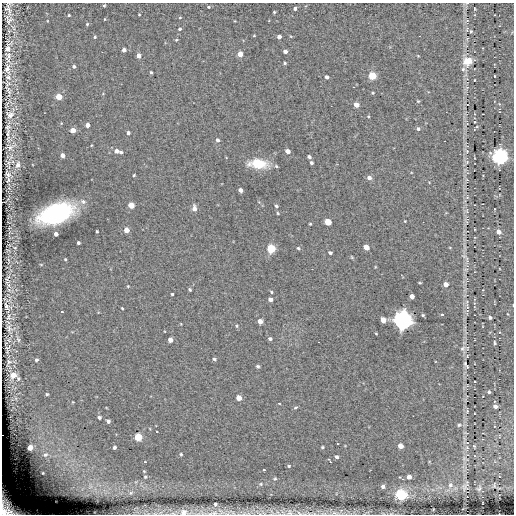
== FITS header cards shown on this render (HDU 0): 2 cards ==
NAXIS1  =                  512
NAXIS2  =                  512

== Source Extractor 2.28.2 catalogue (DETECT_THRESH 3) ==
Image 512 x 512 px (HDU 0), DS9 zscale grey, 1 PNG px = 1 image px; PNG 516 x 516 px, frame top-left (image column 1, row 512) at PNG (2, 3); no overlay
Background 0.0443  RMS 5.1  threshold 15.3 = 3 sigma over >= 5 px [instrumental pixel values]
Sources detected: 187; all 187 listed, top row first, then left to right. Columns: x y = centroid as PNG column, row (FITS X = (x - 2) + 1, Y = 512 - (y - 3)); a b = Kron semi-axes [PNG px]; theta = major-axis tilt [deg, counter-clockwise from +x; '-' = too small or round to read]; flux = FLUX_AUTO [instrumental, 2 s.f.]
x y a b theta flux
467 3 5 3 - 450
104 5 3 2 - 350
208 7 3 2 - 330
295 8 3 3 - 910
8 9 23 7 -85 2300
475 9 3 2 - 260
274 12 3 3 - 330
139 14 3 2 - 230
69 15 3 3 - 390
180 17 4 3 - 240
9 21 11 7 45 1400
87 24 4 3 - 340
180 29 3 3 - 580
9 31 5 5 - 400
471 31 5 4 - 410
254 36 3 2 - 250
279 36 4 4 - 1500
95 37 3 3 - 380
176 40 3 3 - 300
8 48 11 6 64 2500
124 50 4 4 - 1600
285 51 4 3 - 1400
240 54 4 4 - 4300
138 56 4 4 - 2700
418 56 4 2 - 230
8 57 16 8 -82 1900
468 61 5 5 - 14000
285 63 3 3 - 420
74 66 4 4 - 700
7 69 13 7 -82 2200
463 69 8 5 -15 760
151 72 3 3 - 440
372 76 5 4 - 14000
494 76 3 2 - 220
8 77 9 7 -28 2000
327 77 4 3 - 970
474 80 3 2 - 250
467 87 6 4 19 560
8 90 28 6 -76 3000
373 93 4 3 - 330
59 97 4 4 - 7200
418 101 4 4 - 310
467 104 3 2 - 130
499 104 4 3 - 320
356 105 4 4 - 3200
10 115 12 9 -11 2100
368 116 4 3 - 290
475 122 2 2 - 240
87 125 4 4 - 1600
418 129 5 4 - 770
73 130 4 4 - 3400
128 133 4 3 - 1000
8 135 17 5 -88 2200
217 140 4 4 - 870
91 145 3 2 - 250
10 147 14 6 24 1200
116 151 6 5 - 1700
287 151 4 4 - 2000
467 151 6 5 - 710
121 152 4 3 - 780
62 155 4 4 - 2200
309 157 4 3 - 880
500 157 6 6 - 110000
467 162 6 5 - 610
311 163 4 3 - 570
258 164 14 7 -4 12000
18 165 8 5 79 1800
276 166 6 4 -45 420
8 174 7 5 -52 830
134 175 3 3 - 350
369 178 6 5 - 1300
8 179 7 4 77 540
467 180 5 5 - 470
240 190 4 4 - 1400
467 197 8 5 -90 750
83 202 8 7 - 1400
131 205 4 4 - 6000
276 206 4 3 - 530
194 208 7 5 -85 1500
494 209 3 2 - 220
467 211 9 4 83 910
56 213 23 13 21 66000
278 213 4 3 - 320
467 219 7 4 18 590
405 221 3 3 - 230
328 222 5 4 - 7200
310 224 3 2 - 310
126 230 4 4 - 3100
97 231 3 2 - 420
499 232 6 5 - 1800
56 234 4 4 - 1500
78 243 3 3 - 670
366 247 5 4 - 3400
450 247 4 3 - 250
15 248 4 4 - 420
298 248 5 4 - 390
271 249 5 5 - 15000
330 253 4 3 - 620
65 259 3 3 - 320
467 260 11 5 -84 1400
41 265 5 3 - 300
7 279 7 4 -26 500
420 283 4 2 - 310
446 284 4 4 - 2200
9 285 8 6 70 1200
128 286 4 3 - 310
190 290 3 3 - 440
271 292 4 3 - 310
172 294 3 3 - 710
412 296 4 4 - 2000
270 299 4 4 - 1200
7 306 15 10 -42 2300
467 307 14 5 -80 1200
122 308 3 2 - 340
62 312 3 3 - 790
508 314 5 3 - 300
423 315 3 3 - 340
442 315 3 3 - 540
8 317 11 7 69 1400
490 318 4 3 - 660
383 320 5 4 - 3900
260 321 4 4 - 2100
402 321 6 6 - 270000
181 324 3 2 - 210
237 326 4 4 - 390
9 328 12 8 -79 1700
499 332 5 3 - 280
376 333 3 2 - 240
18 339 11 4 -67 910
270 339 4 4 - 620
170 340 4 4 - 1700
495 343 6 4 -85 550
463 348 10 7 34 1100
7 349 8 3 78 800
214 359 5 4 - 560
36 360 4 4 - 640
8 362 8 5 53 770
466 365 7 3 -57 640
258 366 4 4 - 560
13 375 6 6 - 3000
18 379 5 5 - 500
489 392 3 3 - 520
47 394 3 3 - 410
239 398 4 4 - 3300
73 402 3 3 - 220
279 403 3 2 - 240
495 406 4 4 - 1200
295 407 6 3 10 420
467 411 9 4 84 390
99 417 4 4 - 730
108 421 4 3 - 820
459 425 5 4 - 450
157 432 2 2 - 250
138 437 5 5 - 12000
337 444 2 2 - 280
400 446 4 4 - 3300
473 446 3 3 - 940
30 447 5 4 - 3500
114 447 4 3 - 710
322 447 3 3 - 390
467 448 5 5 - 600
181 454 4 3 - 380
45 455 12 8 11 3100
337 457 4 3 - 700
330 461 6 3 -58 1000
145 462 3 2 - 410
289 466 4 3 - 380
264 470 3 3 - 2200
43 473 7 5 -15 800
145 477 4 3 - 320
409 477 4 4 - 1800
275 479 5 4 - 470
261 484 5 5 - 470
450 485 8 7 - 1400
466 485 9 4 65 810
90 486 7 4 -72 830
383 486 5 4 - 900
479 489 7 5 49 590
401 495 6 5 - 36000
215 504 3 3 - 580
8 508 21 14 -53 7500
184 512 9 8 - 2100
290 512 10 8 -63 1500
173 513 7 4 -18 550
213 513 19 6 8 2700
299 513 9 4 -36 790
335 513 14 4 -4 1600
At the frame edge (FLAGS 8, measured only in part): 7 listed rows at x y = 467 3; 8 508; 184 512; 290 512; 173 513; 213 513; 299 513